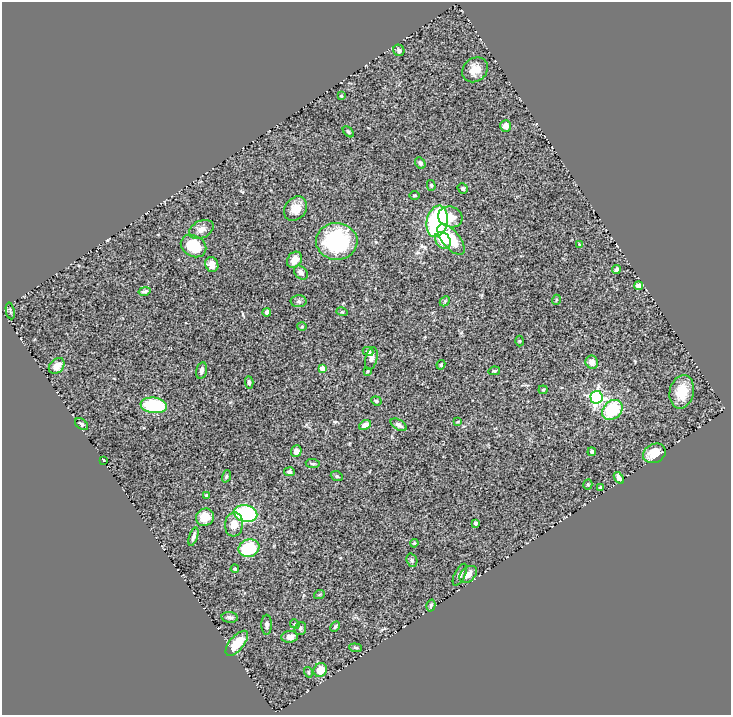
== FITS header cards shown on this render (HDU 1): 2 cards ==
NAXIS1  =                  729
NAXIS2  =                  713

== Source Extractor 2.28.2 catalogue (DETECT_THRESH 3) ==
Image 729 x 713 px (HDU 1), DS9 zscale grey, 1 PNG px = 1 image px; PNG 733 x 717 px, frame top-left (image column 1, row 713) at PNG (2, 2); each listed source drawn as its Kron ellipse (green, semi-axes under 4 px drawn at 4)
Background 0.645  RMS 0.036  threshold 0.109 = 3 sigma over >= 5 px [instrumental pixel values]
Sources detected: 87; all 87 listed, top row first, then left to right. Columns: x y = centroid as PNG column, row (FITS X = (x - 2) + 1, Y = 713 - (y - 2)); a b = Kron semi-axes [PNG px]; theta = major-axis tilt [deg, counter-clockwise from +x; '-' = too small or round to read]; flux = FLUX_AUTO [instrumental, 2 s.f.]
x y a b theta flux
399 50 6 5 - 6
475 70 14 11 39 28
341 96 4 3 - 3.1
506 126 6 5 - 15
348 132 7 4 -45 3.8
420 163 6 4 -61 4.8
431 185 5 4 - 3.6
463 188 5 5 - 4.6
415 196 5 2 - 2.3
295 209 13 10 51 26
450 217 12 10 -16 25
437 221 16 10 78 390
201 229 13 8 26 15
451 239 18 8 -51 62
443 240 9 7 -52 40
337 241 21 18 -2 200
579 245 4 3 - 2.7
193 246 13 10 -31 63
294 260 9 7 54 17
212 264 7 6 - 16
616 270 4 4 - 8.8
301 273 8 5 -46 9.8
639 286 4 4 - 38
145 291 6 4 12 5.4
556 300 5 3 - 2.5
299 301 8 6 -1 6.4
445 301 6 4 46 3.2
10 311 8 2 -79 2.4
267 312 4 3 - 4.9
342 312 5 3 - 2.2
302 327 5 3 - 2.3
520 341 5 3 - 2.2
368 351 5 4 - 10
371 358 11 6 77 10
592 362 6 6 - 18
441 365 5 4 - 3.8
57 366 9 6 46 18
323 369 4 4 - 31
202 370 8 5 76 9.3
368 371 4 2 - 1.9
494 371 6 4 8 3.3
249 382 6 4 -86 5.8
543 390 4 4 - 2.4
682 392 17 12 78 51
596 397 6 6 - 470
376 401 5 4 - 3.3
154 405 13 7 -7 160
612 410 11 8 44 110
458 421 4 2 - 2
81 424 7 5 -38 4.3
365 425 6 4 26 20
399 425 9 5 -31 8.4
296 451 6 5 - 8.6
592 452 4 3 - 4.1
654 453 12 9 28 38
103 460 3 2 - 1.5
313 464 7 4 -6 4
289 472 5 4 - 5.3
226 476 6 4 71 3.3
337 476 6 5 - 3.2
619 478 6 4 -56 7.3
588 485 5 4 - 3.6
600 488 3 3 - 3.6
207 495 3 3 - 6.5
246 514 12 8 -13 200
205 517 9 8 - 34
475 523 3 3 - 5.9
234 524 12 9 84 27
193 537 9 4 71 7.3
414 543 4 3 - 2.4
249 548 10 8 18 98
412 560 7 5 -70 4.4
235 569 4 3 - 2.2
468 574 10 7 44 17
460 575 12 5 63 9.1
319 595 5 3 - 2.3
431 605 6 3 75 4
230 617 8 5 -5 6.1
295 624 5 4 - 2.7
267 625 10 5 89 6
335 626 6 4 62 3.3
300 628 7 5 71 4.6
289 637 8 6 6 17
237 643 15 7 50 43
356 648 6 4 -6 4
320 670 7 6 - 32
308 672 5 3 - 2.5